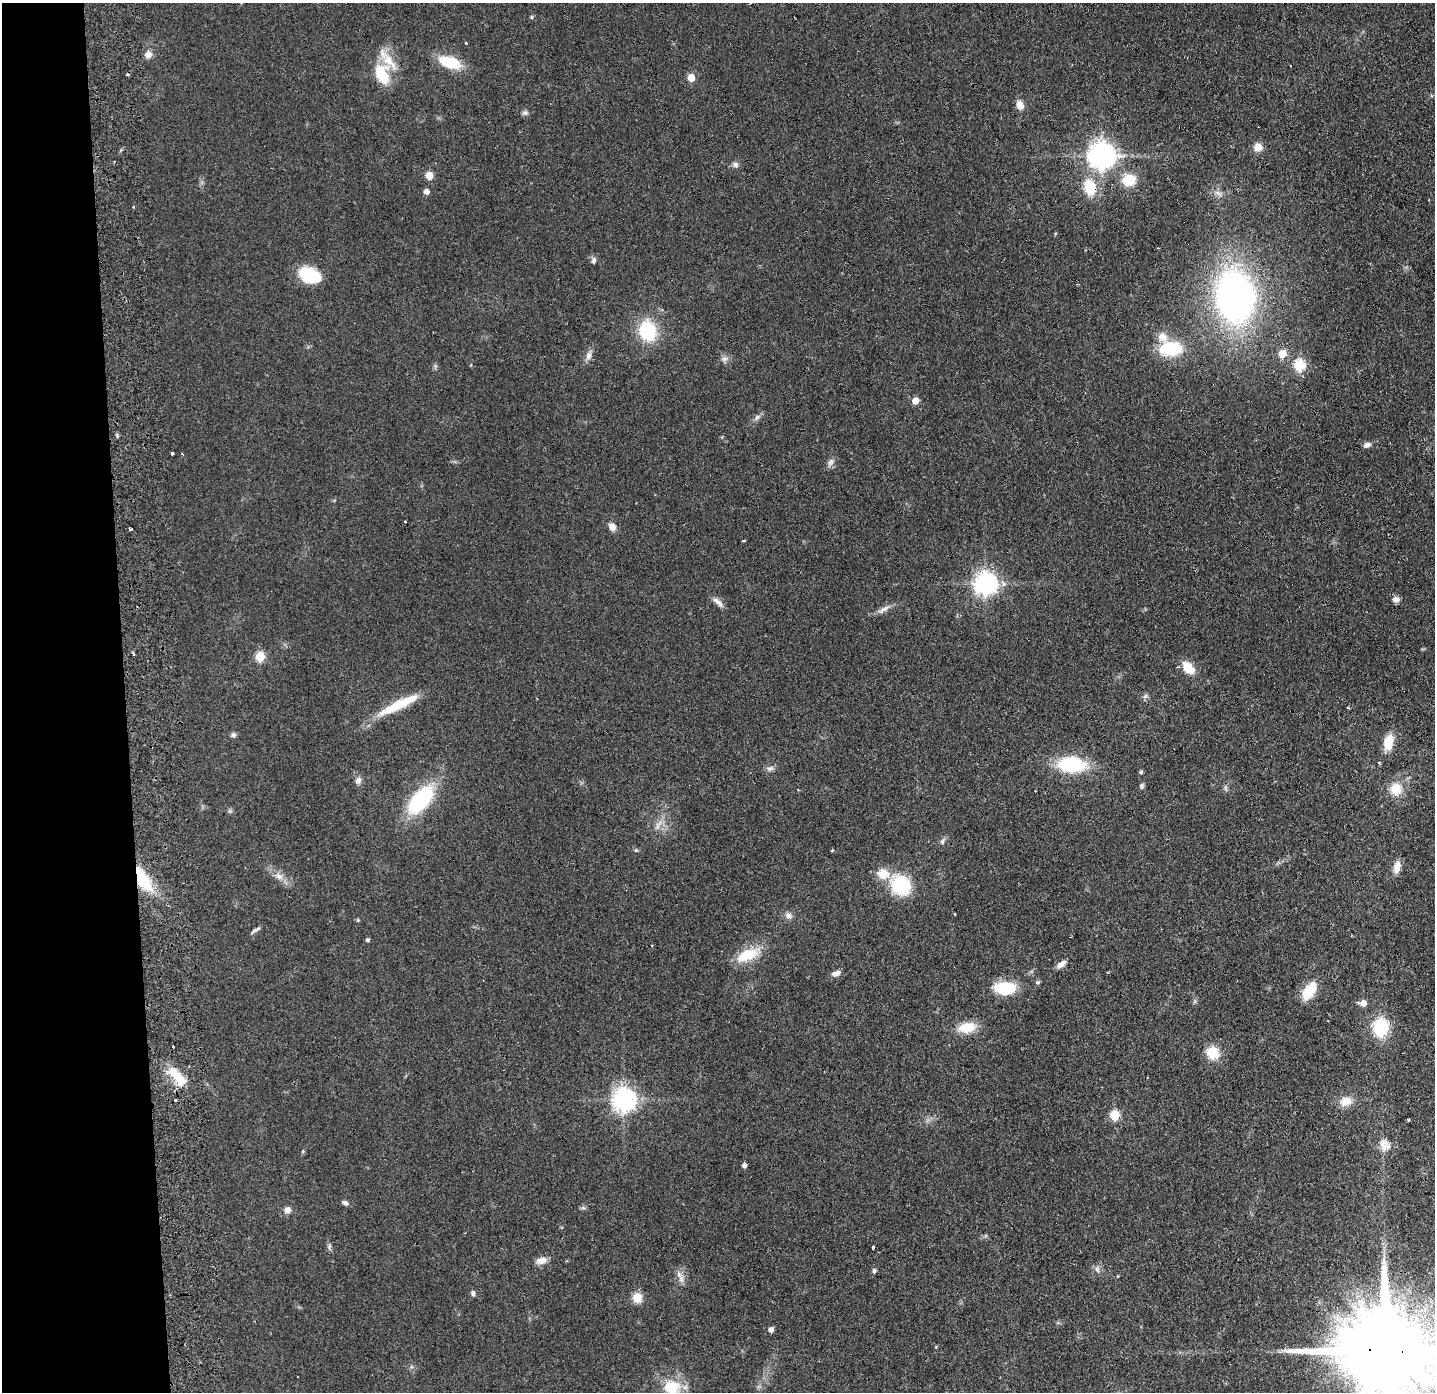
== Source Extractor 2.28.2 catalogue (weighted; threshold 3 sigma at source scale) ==
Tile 4 of 3 x 3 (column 1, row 2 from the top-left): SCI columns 56-1488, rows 1445-2834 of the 4411 x 4278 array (HDU 1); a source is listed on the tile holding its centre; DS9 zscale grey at full resolution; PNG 1437 x 1394 px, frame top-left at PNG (2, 3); no overlay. Shown black and unused: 9% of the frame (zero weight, under 2 of 3 exposures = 3% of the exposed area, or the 3 px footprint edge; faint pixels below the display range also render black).
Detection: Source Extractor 2.28.2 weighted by HDU 2 'WHT'; one run over the whole footprint, this tile lists its part. Background 0.0443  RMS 0.0087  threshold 0.0392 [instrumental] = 3 sigma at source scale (4.5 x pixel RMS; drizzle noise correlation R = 1.50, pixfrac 1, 0.05/0.05 arcsec/px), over >= 5 px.
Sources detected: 105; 4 cosmic-ray / hot-pixel residue — not listed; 1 inside a brighter listed object's ellipse — not listed separately; the other 100 listed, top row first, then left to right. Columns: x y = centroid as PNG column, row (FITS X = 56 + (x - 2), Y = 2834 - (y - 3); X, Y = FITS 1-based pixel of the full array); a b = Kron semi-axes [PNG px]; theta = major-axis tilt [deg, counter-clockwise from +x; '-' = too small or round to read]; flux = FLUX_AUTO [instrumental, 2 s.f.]
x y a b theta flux
532 17 5 4 - 1.1
466 43 4 2 - 0.77
148 55 8 7 - 6.2
389 61 30 11 -48 16
450 62 24 11 -18 30
382 75 20 12 -71 33
691 77 5 5 - 20
1020 105 10 8 -72 7.2
525 113 8 6 -11 2.3
1258 147 8 8 - 9.1
1102 156 8 8 - 970
735 165 7 7 - 2.7
429 175 5 5 - 19
1129 180 12 10 6 25
1090 188 20 14 -75 24
426 192 5 5 - 5.1
593 260 9 6 82 2.5
309 275 22 14 -21 38
1235 297 45 32 -82 360
647 331 19 15 -79 50
1171 349 23 15 4 40
1282 354 6 5 - 21
588 356 11 8 63 4.3
724 359 9 6 6 2.8
1299 365 6 5 - 71
915 400 5 5 - 12
757 417 8 6 61 2.5
1367 445 8 6 18 3.3
172 454 3 3 - 1.5
830 462 11 6 58 3.5
405 522 3 3 - 2.9
612 527 11 8 -50 4.8
130 529 3 3 - 3.4
744 541 3 2 - 1.5
985 583 8 7 - 640
1396 599 9 7 -2 3.8
718 602 17 6 -42 4.7
884 609 18 6 32 4.9
133 653 5 3 - 1
260 657 5 5 - 42
1188 668 15 9 -48 17
398 705 52 10 26 32
1348 708 3 2 - 1.7
233 735 7 6 - 2
1388 742 17 10 76 16
1379 763 4 3 - 1.4
1071 764 20 12 -3 72
770 768 9 6 8 2.8
1141 772 4 4 - 1.4
358 781 9 8 - 3.4
1141 786 7 5 47 1.8
1396 789 16 14 79 15
420 800 30 15 48 76
658 826 20 4 58 4.5
942 841 10 5 63 2.4
636 850 5 4 - 1
832 850 3 3 - 1.1
1397 867 15 8 75 7.8
883 874 13 13 - 13
279 876 13 8 -27 5.9
142 879 28 12 -58 41
900 885 18 16 -49 53
955 914 3 2 - 0.66
788 916 9 8 - 3.6
358 920 5 4 - 0.99
255 930 16 3 34 2.1
367 940 4 4 - 1.8
747 955 34 15 24 23
1061 964 11 6 36 5.3
836 973 12 7 17 3.9
1037 982 6 5 - 1.4
1005 988 22 13 -1 33
1309 991 24 11 59 20
1363 1003 6 6 - 7.1
967 1027 21 11 9 18
1381 1027 16 13 83 42
1213 1053 15 14 - 17
178 1077 31 12 -49 21
175 1100 3 3 - 1.6
624 1100 8 7 - 650
1346 1101 17 12 13 10
1114 1115 6 5 - 45
1409 1119 3 2 - 1.1
1384 1144 17 11 -87 8.5
303 1151 5 4 - 0.94
744 1165 5 4 - 3.2
345 1203 8 5 -25 2.3
287 1210 6 6 - 6.1
329 1247 10 4 78 1.9
872 1247 3 3 - 3.2
542 1260 14 8 13 6.6
1097 1269 9 6 -73 2.8
874 1271 5 4 - 2
681 1278 11 6 -66 4.1
473 1293 7 5 -74 2.1
637 1298 9 9 - 12
771 1330 5 4 - 3.9
936 1347 4 3 - 0.7
1385 1350 28 21 -5 23000
672 1388 23 22 - 31
Overlapping masked pixels (flux is a lower limit): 3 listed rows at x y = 1090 188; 142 879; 1385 1350
Isophote crosses this tile's border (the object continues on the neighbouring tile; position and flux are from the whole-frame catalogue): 2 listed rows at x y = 1385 1350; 672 1388